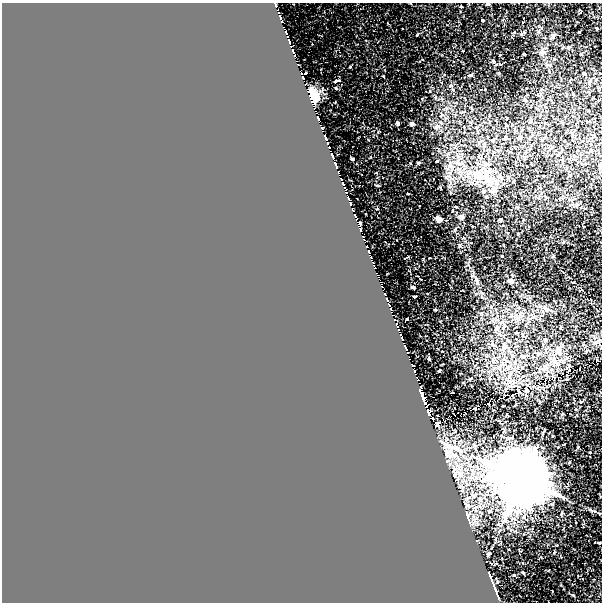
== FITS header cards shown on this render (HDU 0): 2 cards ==
NAXIS1  =                  600
NAXIS2  =                  600

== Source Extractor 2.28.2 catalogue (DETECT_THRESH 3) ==
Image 600 x 600 px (HDU 0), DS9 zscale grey, 1 PNG px = 1 image px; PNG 604 x 604 px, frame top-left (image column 1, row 600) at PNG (2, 3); no overlay
Background 0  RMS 0.0034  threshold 0.0102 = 3 sigma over >= 5 px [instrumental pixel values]
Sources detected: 137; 10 with non-positive FLUX_AUTO (blend fragments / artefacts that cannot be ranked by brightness) are not listed; the other 127 listed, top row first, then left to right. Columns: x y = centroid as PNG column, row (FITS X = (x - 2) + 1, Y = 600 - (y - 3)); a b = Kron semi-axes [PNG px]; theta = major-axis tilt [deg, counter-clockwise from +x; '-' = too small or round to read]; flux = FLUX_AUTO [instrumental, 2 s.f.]
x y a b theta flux
275 4 3 3 - 3.4
488 4 4 3 - 0.56
461 6 3 2 - 0.17
278 10 4 3 - 0.38
581 11 3 3 - 0.36
281 18 8 3 -67 2
483 20 3 3 - 0.29
597 29 3 2 - 0.23
553 36 4 3 - 0.92
288 37 3 2 - 1.5
289 42 5 3 - 5
291 47 4 2 - 1.6
568 47 5 4 - 0.3
542 52 5 5 - 1
294 53 9 3 -67 4.1
524 55 3 2 - 0.17
298 65 3 2 - 0.11
350 67 2 2 - 0.18
301 70 4 2 - 0.38
302 73 3 2 - 0.82
305 73 3 2 - 0.55
498 73 3 3 - 0.2
584 74 4 3 - 1.2
471 75 6 4 9 0.39
303 77 5 3 - 1.6
336 81 4 3 - 0.72
590 81 5 5 - 0.34
306 83 3 2 - 1.3
451 85 5 4 - 0.29
336 88 3 2 - 0.19
453 90 4 4 - 0.2
308 91 4 3 - 1.7
310 97 8 7 - 4.6
525 100 4 3 - 0.95
312 102 4 2 - 3.8
318 119 5 3 - 1.9
530 122 5 4 - 0.63
398 123 4 3 - 0.67
412 124 4 4 - 0.95
436 127 9 5 11 0.66
322 128 4 2 - 2.6
506 137 4 4 - 0.64
326 138 9 3 -71 4.7
493 140 5 5 - 0.34
329 147 3 3 - 0.41
332 156 8 3 -69 3.7
352 159 3 3 - 0.41
572 159 5 5 - 0.34
437 161 3 2 - 0.17
461 163 10 6 20 0.95
336 165 6 3 -68 4.1
601 165 6 3 -89 0.35
476 176 18 16 70 5.3
569 176 5 3 - 0.23
483 177 19 10 -7 4.2
341 179 4 3 - 1.8
488 180 22 13 80 5.1
343 185 7 3 -59 3.7
346 192 4 3 - 0.98
348 198 6 3 -55 0.58
456 206 3 2 - 0.16
353 209 4 3 - 0.17
461 216 5 4 - 0.9
356 217 5 3 - 0.64
439 219 4 4 - 3.1
500 220 4 3 - 1.1
360 223 3 2 - 0.09
360 229 5 3 - 2
367 246 4 3 - 0.85
369 251 4 3 - 1.4
371 256 3 3 - 1.4
371 260 3 2 - 1
373 264 4 3 - 2.5
510 280 4 4 - 1.6
382 286 3 2 - 0.071
413 287 4 3 - 0.51
385 294 3 2 - 3.9
415 296 4 2 - 0.29
387 300 4 3 - 6.3
389 305 3 3 - 2.7
391 309 3 2 - 0.63
435 309 3 3 - 0.39
391 312 2 2 - 0.24
394 315 3 2 - 0.15
407 319 3 3 - 0.5
397 326 4 3 - 2.6
496 328 8 4 54 0.37
399 330 4 3 - 3.8
401 336 13 3 -70 1.9
546 339 5 5 - 0.36
597 342 13 4 33 0.66
404 345 6 3 -58 3.9
505 346 6 6 - 0.84
558 349 11 7 -89 1.4
408 353 3 2 - 0.69
522 356 7 5 7 0.7
429 359 3 2 - 0.31
554 361 8 6 -27 1.4
412 365 3 2 - 1.6
546 367 7 4 -71 0.51
414 370 6 3 -71 1.1
439 371 3 3 - 0.79
416 377 3 2 - 0.86
470 379 4 3 - 0.51
509 381 10 5 -26 0.86
420 383 3 2 - 1
421 388 6 4 68 3.7
526 391 3 3 - 2
422 394 8 4 -87 2.9
500 398 2 2 - 0.54
428 405 3 2 - 1
473 408 3 3 - 3.7
429 412 5 4 - 0.41
433 418 3 3 - 0.37
439 423 6 3 51 14
447 445 25 6 -22 1.8
446 461 3 3 - 0.72
522 479 22 18 -39 950
469 520 11 4 -70 0.6
477 540 3 3 - 0.33
488 554 3 3 - 0.26
523 573 4 3 - 0.19
489 574 6 3 -68 1.3
514 575 3 3 - 0.2
493 584 8 2 -71 0.42
496 592 12 3 -71 0.53
573 595 4 3 - 0.21
At the frame edge (FLAGS 8, measured only in part): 3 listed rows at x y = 275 4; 488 4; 601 165
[10 non-positive-flux detections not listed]